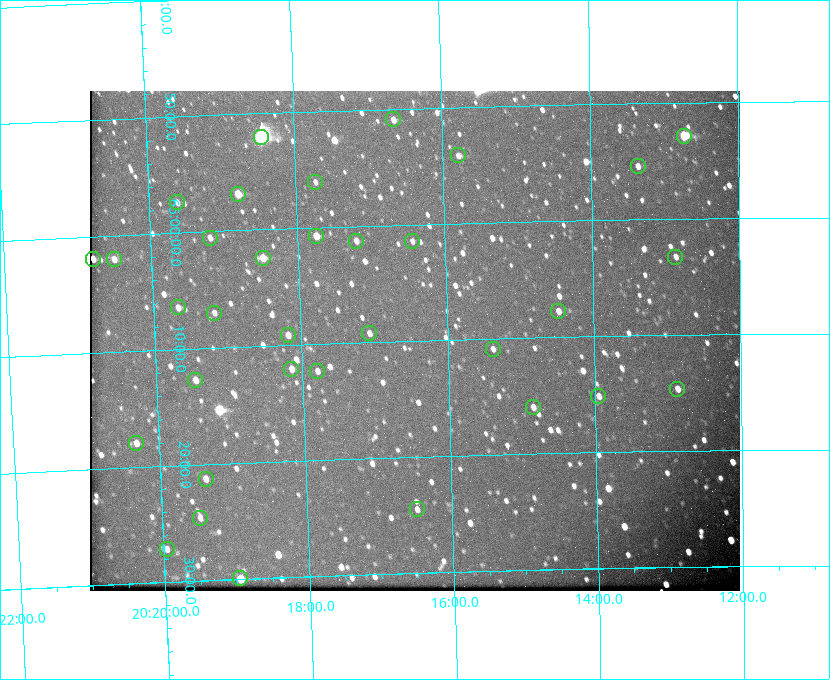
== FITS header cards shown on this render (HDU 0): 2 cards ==
NAXIS1  =                  650 / Width of table row in bytes
NAXIS2  =                  500 / Number of rows in table

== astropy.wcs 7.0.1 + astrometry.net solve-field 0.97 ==
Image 650 x 500 px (HDU 0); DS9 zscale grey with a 90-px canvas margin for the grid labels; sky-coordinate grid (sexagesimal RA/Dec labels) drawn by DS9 from the SOLVED WCS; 34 Tycho-2 reference stars matched to detected sources circled (green)
Header WCS: none
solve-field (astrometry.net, Tycho-2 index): SOLVED blind (the file carries no WCS)
Solved WCS: RA---TAN-SIP/DEC--TAN-SIP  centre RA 20:16:27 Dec +65:10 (304.11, +65.17 deg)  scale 5.17 arcsec/px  FOV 56.0' x 43.1'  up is -178 deg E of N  parity flipped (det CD > 0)
(file carries no celestial WCS; the grid is the blind solution)
Tycho-2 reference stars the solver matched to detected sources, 34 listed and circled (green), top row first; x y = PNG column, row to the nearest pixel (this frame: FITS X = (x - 90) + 1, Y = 500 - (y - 91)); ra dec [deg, ICRS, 3 dp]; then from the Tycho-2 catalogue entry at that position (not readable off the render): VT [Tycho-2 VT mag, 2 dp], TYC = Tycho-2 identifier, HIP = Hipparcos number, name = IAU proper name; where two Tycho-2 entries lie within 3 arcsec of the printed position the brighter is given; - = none
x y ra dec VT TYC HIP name
393 119 304.164 +64.849 10.65 4240-315-1 - -
684 136 303.184 +64.880 9.02 4240-488-1 - -
261 137 304.612 +64.868 7.89 4241-1703-1 100101 -
458 155 303.948 +64.903 11.68 4240-549-1 - -
638 166 303.341 +64.923 11.58 4240-148-1 - -
315 182 304.434 +64.934 11.97 4241-1827-1 - -
238 194 304.698 +64.948 10.27 4241-1684-1 - -
177 202 304.904 +64.956 11.57 4241-1578-1 - -
316 236 304.437 +65.012 10.41 4241-1775-1 - -
210 238 304.798 +65.009 11.15 4241-1628-1 - -
356 241 304.302 +65.021 11.64 4241-1611-1 - -
412 241 304.112 +65.024 12.29 4240-364-1 - -
675 257 303.217 +65.054 11.98 4240-166-1 - -
263 258 304.620 +65.041 10.25 4241-1573-1 - -
93 259 305.199 +65.032 10.46 4241-387-1 - -
114 259 305.126 +65.034 11.39 4241-358-1 - -
178 307 304.916 +65.107 11.17 4241-1518-1 - -
558 311 303.620 +65.129 11.18 4240-34-1 - -
214 313 304.793 +65.117 11.79 4241-1700-1 - -
369 333 304.266 +65.154 11.64 4240-724-1 - -
288 335 304.544 +65.153 12.05 4241-1582-1 - -
493 349 303.846 +65.181 11.99 4240-1077-1 - -
291 369 304.537 +65.201 11.44 4241-1860-1 - -
317 371 304.448 +65.206 12.12 4241-1643-1 - -
195 380 304.866 +65.212 12.00 4241-1293-1 - -
677 389 303.217 +65.244 11.17 4240-236-1 - -
598 396 303.488 +65.252 12.13 4240-1343-1 - -
533 407 303.713 +65.266 11.45 4240-564-1 - -
136 443 305.078 +65.299 11.60 4241-1297-1 - -
206 479 304.845 +65.354 11.82 4241-1491-1 - -
417 509 304.121 +65.408 11.90 4240-305-1 - -
200 518 304.869 +65.410 11.95 4241-1394-1 - -
167 549 304.989 +65.453 12.36 4241-1256-1 - -
240 578 304.739 +65.499 10.16 4241-1715-1 - -